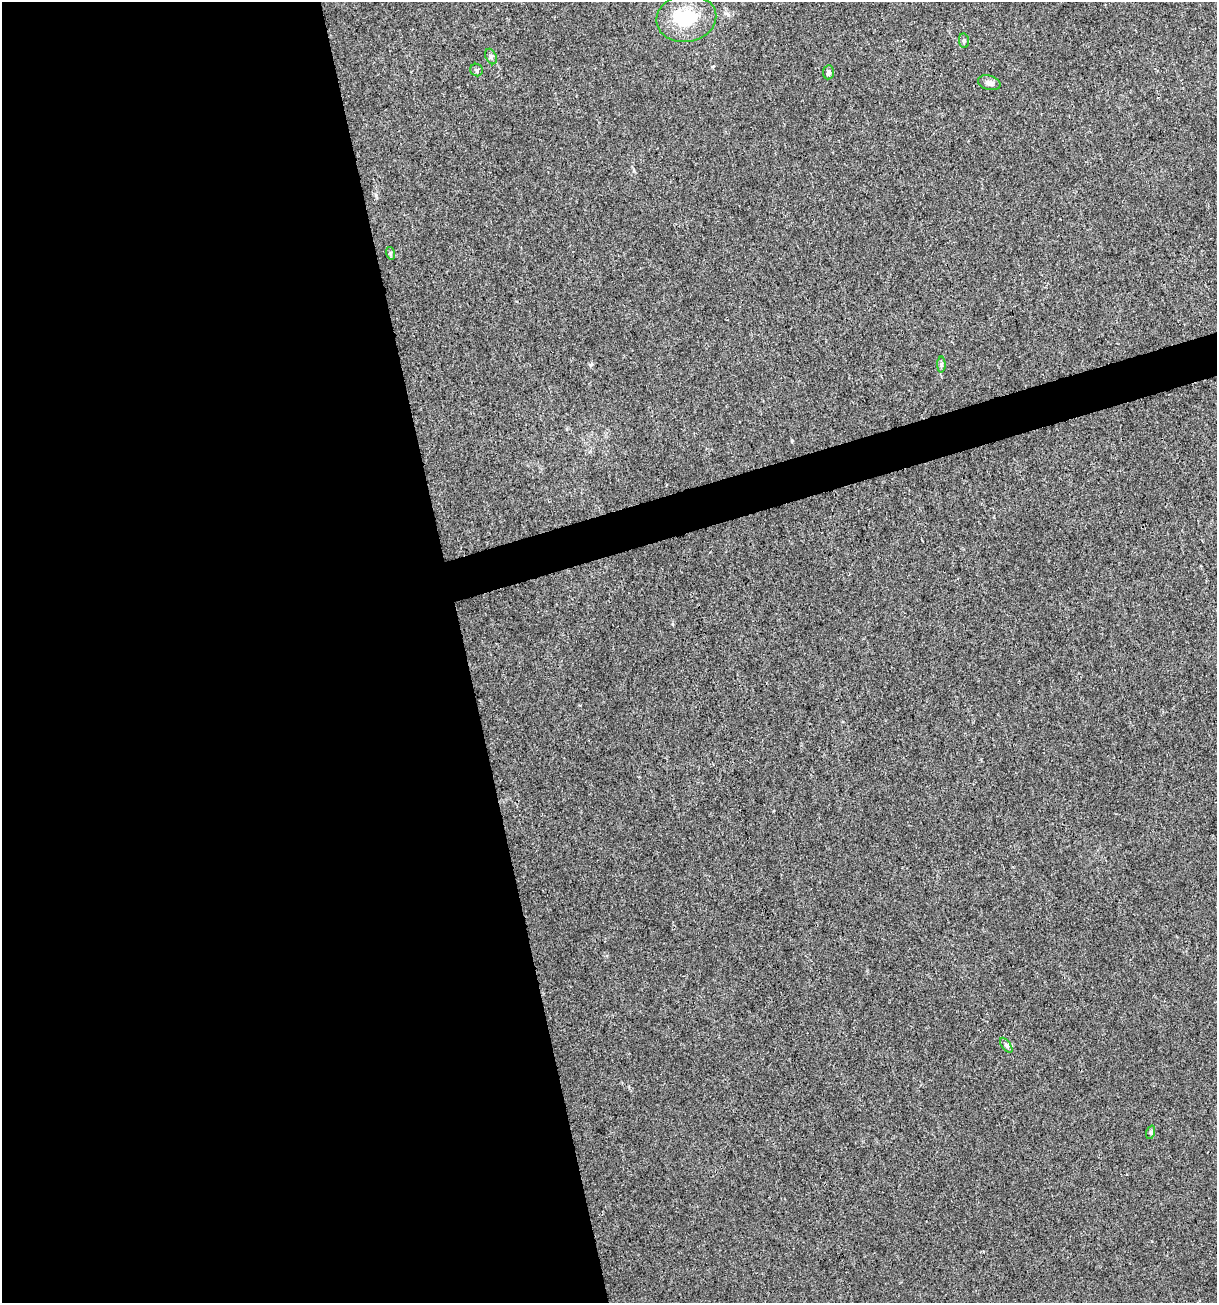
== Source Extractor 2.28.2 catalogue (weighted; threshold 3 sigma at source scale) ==
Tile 9 of 4 x 4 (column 1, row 3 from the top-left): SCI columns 102-1316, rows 1302-2602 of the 5012 x 5207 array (HDU 1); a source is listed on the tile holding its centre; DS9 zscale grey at full resolution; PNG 1219 x 1305 px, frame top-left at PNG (2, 2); each listed source drawn as its Kron ellipse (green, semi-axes under 4 px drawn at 4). Shown black and unused: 40% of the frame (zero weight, under 3 of 4 exposures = <1% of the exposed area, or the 3 px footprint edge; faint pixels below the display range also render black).
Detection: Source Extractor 2.28.2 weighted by HDU 2 'WHT'; one run over the whole footprint, this tile lists its part. Background 0.00318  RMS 0.0027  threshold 0.0121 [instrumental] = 3 sigma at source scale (4.5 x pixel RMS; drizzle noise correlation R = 1.50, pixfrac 1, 0.0396/0.0396 arcsec/px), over >= 5 px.
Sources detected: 11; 1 inside a brighter object's white glare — neither listed nor drawn; the other 10 listed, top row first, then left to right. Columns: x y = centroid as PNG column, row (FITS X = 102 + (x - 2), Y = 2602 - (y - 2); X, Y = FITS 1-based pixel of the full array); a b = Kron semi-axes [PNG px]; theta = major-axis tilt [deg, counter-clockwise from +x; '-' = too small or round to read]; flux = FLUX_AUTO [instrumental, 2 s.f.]
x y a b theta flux
686 18 30 23 9 13
964 41 7 5 -83 0.54
491 56 8 5 -63 0.61
477 70 6 6 - 0.55
829 72 7 5 81 0.79
989 83 11 7 -15 1.3
390 253 6 4 -72 0.39
941 365 8 4 89 0.5
1006 1045 8 4 -54 0.56
1151 1132 7 4 72 0.43